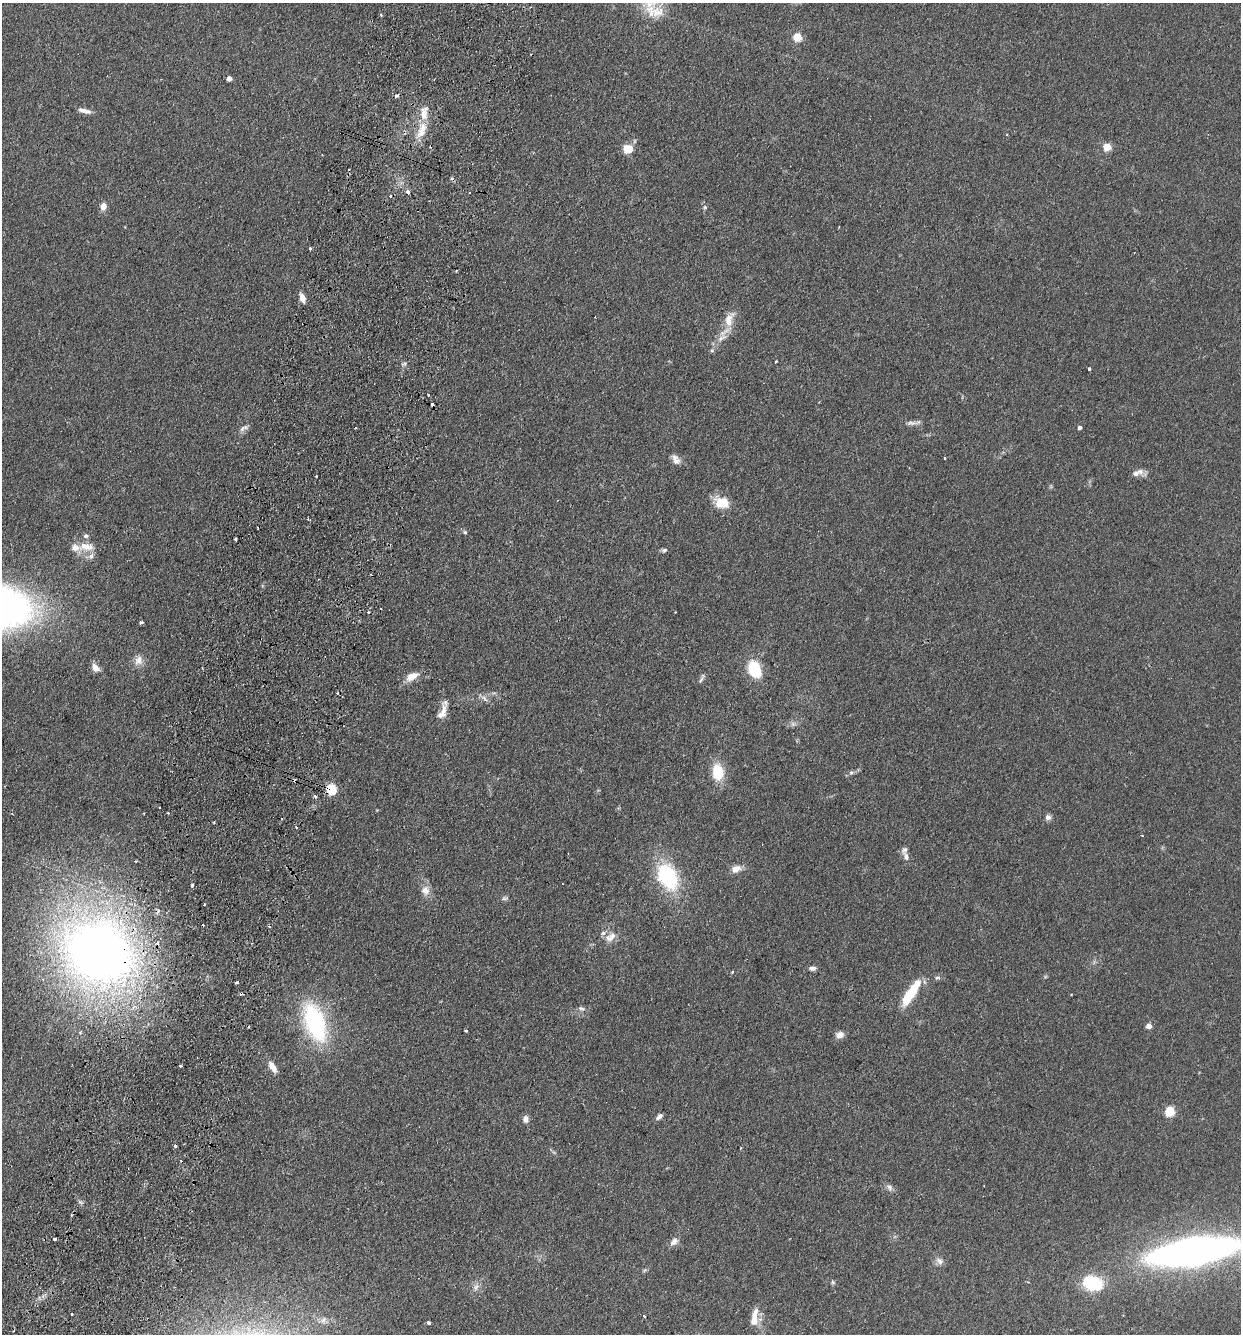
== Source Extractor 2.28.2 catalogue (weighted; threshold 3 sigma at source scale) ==
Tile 7 of 4 x 4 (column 3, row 2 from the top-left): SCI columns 2669-3907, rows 2688-4019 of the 5462 x 5375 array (HDU 1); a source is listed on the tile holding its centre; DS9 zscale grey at full resolution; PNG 1243 x 1336 px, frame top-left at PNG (2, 3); no overlay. Shown black and unused: <1% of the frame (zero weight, under 2 of 3 exposures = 3% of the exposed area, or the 3 px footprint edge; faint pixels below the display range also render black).
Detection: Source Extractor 2.28.2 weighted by HDU 2 'WHT'; one run over the whole footprint, this tile lists its part. Background 0.127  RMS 0.008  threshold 0.0359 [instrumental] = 3 sigma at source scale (4.5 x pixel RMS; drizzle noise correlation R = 1.50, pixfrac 1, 0.05/0.05 arcsec/px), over >= 5 px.
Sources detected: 115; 16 cosmic-ray / hot-pixel residue — not listed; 11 inside a brighter listed object's ellipse — not listed separately; the other 88 listed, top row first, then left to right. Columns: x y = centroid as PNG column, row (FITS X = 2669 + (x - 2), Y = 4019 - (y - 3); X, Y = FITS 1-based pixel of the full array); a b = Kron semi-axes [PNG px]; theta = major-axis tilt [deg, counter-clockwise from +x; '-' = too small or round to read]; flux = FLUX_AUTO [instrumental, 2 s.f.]
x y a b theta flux
654 11 31 18 -11 21
381 15 4 3 - 0.98
797 37 5 5 - 31
229 78 4 4 - 4.9
396 96 4 3 - 3.4
84 111 15 5 -14 4.6
423 128 16 10 73 11
1107 147 5 5 - 24
628 149 10 9 - 12
408 192 3 3 - 15
390 196 4 3 - 1.4
103 206 7 6 - 6.5
705 207 6 5 - 1.3
310 248 3 3 - 0.99
302 298 9 6 -71 6.4
729 320 25 11 69 13
712 350 6 5 - 1.2
776 361 3 2 - 0.63
1089 369 3 3 - 2
429 395 3 2 - 1
911 423 15 6 4 3.3
1080 427 4 4 - 2.4
244 428 14 6 24 3.2
945 458 3 2 - 0.65
676 459 14 8 -59 4.5
1136 474 13 9 -2 5
316 476 2 2 - 0.67
722 502 15 11 -16 19
308 519 3 2 - 0.77
465 532 6 5 - 1.3
236 539 3 3 - 2.1
86 546 23 11 -2 11
664 550 7 5 42 1.7
141 622 6 3 22 1.2
138 660 14 10 64 6.2
96 668 11 8 -49 5.2
754 669 18 13 -73 29
412 676 14 8 31 8.7
701 679 15 4 63 1.9
484 698 12 6 -43 3.1
442 712 22 9 68 8
793 724 7 6 - 2.2
718 772 18 12 -84 22
851 772 8 6 1 1.9
331 789 5 5 - 57
315 796 5 4 - 1.4
168 813 3 2 - 1
1048 817 8 7 - 2.6
214 822 3 3 - 0.88
1142 836 3 2 - 0.56
906 857 14 7 -67 4
736 869 12 8 27 6.5
668 877 28 18 -64 66
192 885 4 3 - 3.2
425 891 13 11 -52 6.2
505 898 10 5 15 1.8
612 936 13 10 63 5.9
99 952 51 43 -29 750
812 968 8 5 0 2.9
732 972 4 4 - 0.94
937 978 8 5 15 1.6
237 982 3 3 - 5.8
909 996 26 8 57 30
581 1009 10 6 -23 2.2
315 1022 42 21 -70 90
1149 1026 4 4 - 6.9
466 1031 3 3 - 1.3
840 1035 11 8 2 4
180 1066 3 3 - 2.3
272 1066 10 8 -74 5.2
1170 1111 5 5 - 44
659 1116 8 4 42 2.9
525 1119 9 7 90 3.4
175 1146 3 3 - 2.1
740 1148 4 2 - 0.71
890 1188 10 7 -59 2.7
55 1239 4 3 - 3
674 1241 12 8 44 4.5
1193 1251 53 15 9 760
939 1261 12 8 -35 3.6
833 1282 6 5 - 1.3
1093 1283 21 14 -15 39
476 1287 11 7 58 3.8
72 1314 3 3 - 1.6
644 1316 3 3 - 0.99
323 1320 10 6 69 3.4
754 1320 14 7 85 11
428 1323 3 3 - 1.9
Overlapping masked pixels (flux is a lower limit): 3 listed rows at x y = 331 789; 99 952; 315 1022
Isophote crosses this tile's border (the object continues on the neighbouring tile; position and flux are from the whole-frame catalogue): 2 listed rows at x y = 654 11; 1193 1251